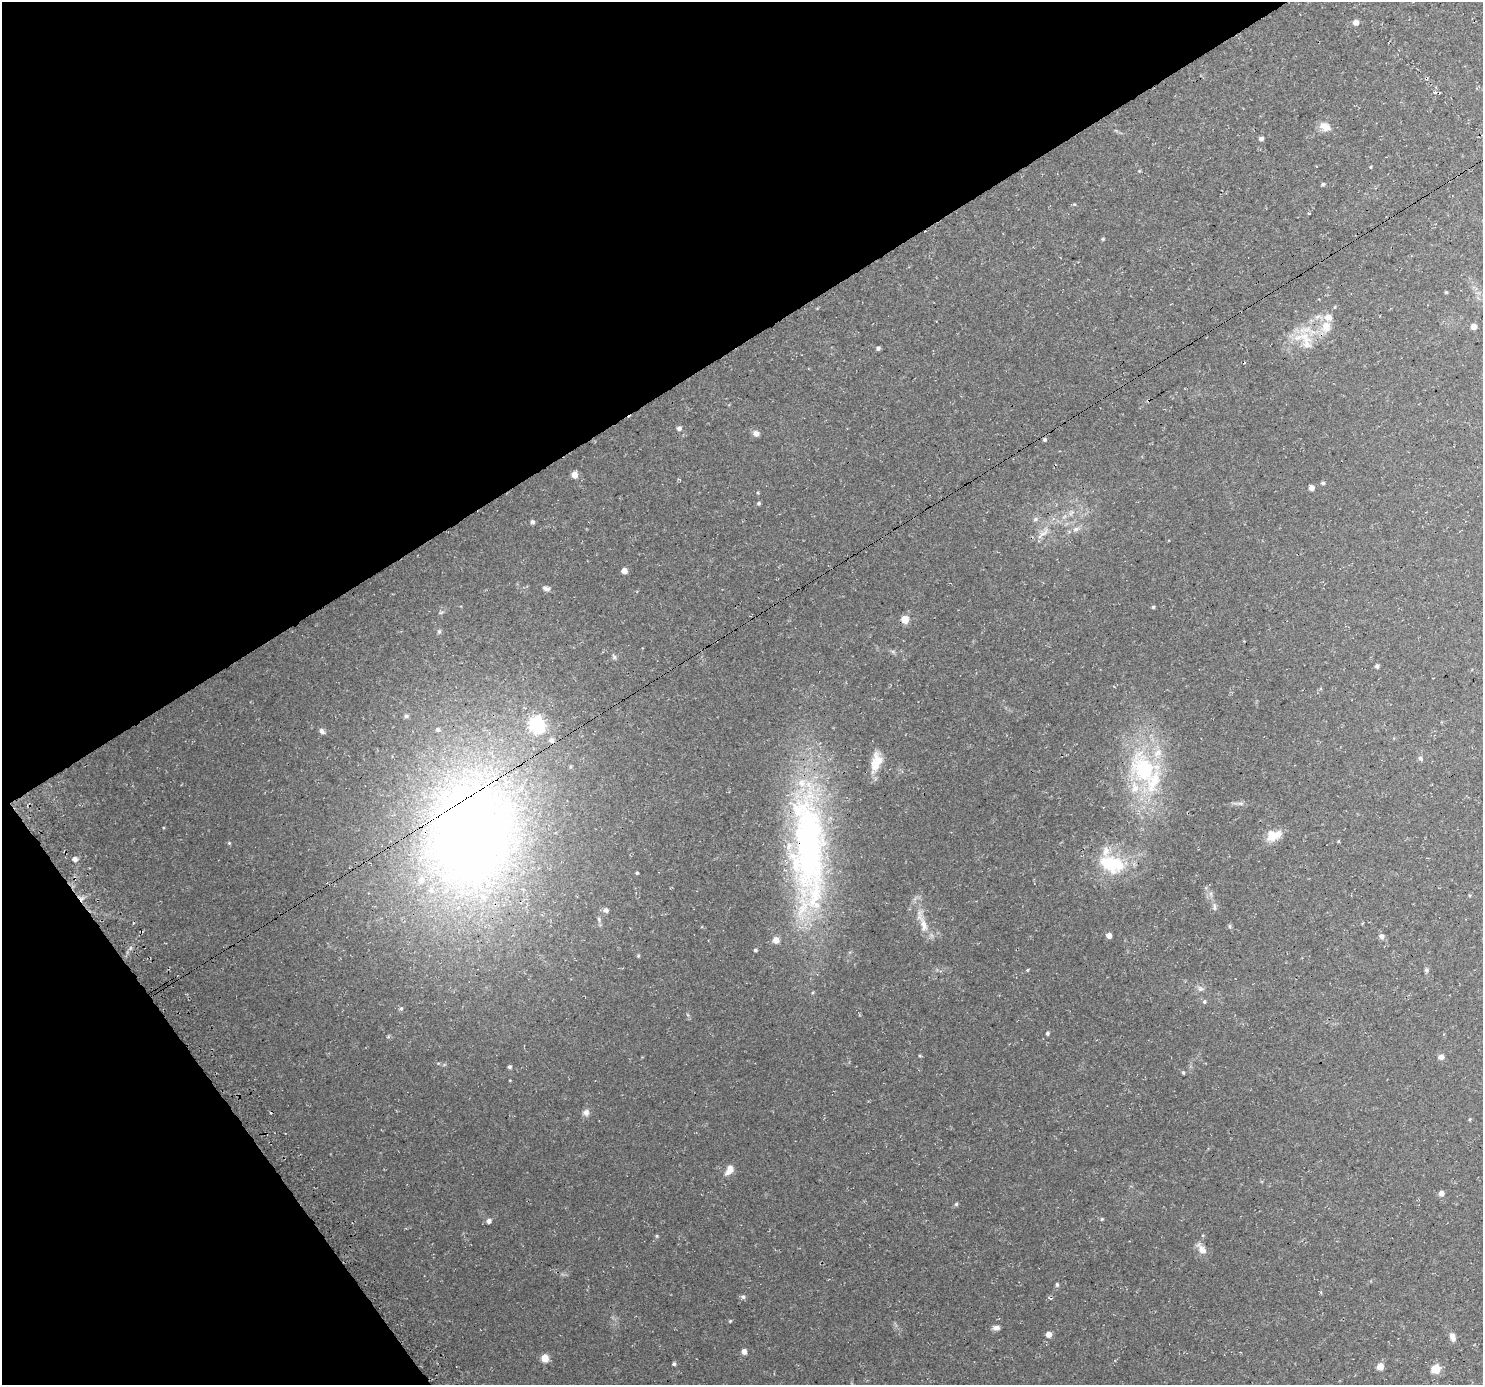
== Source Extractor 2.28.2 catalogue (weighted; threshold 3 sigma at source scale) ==
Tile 5 of 4 x 4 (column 1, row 2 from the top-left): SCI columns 28-1508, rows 2913-4295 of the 5983 x 5886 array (HDU 1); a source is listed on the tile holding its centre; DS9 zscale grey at full resolution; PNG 1485 x 1387 px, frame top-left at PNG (2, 2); no overlay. Shown black and unused: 32% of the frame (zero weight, under 3 of 4 exposures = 3% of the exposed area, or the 3 px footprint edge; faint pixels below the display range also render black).
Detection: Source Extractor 2.28.2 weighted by HDU 2 'WHT'; one run over the whole footprint, this tile lists its part. Background 0.0377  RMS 0.0038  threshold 0.0173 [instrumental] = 3 sigma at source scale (4.5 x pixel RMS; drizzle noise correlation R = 1.50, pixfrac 1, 0.0396/0.0396 arcsec/px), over >= 5 px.
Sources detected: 106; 1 inside a brighter object's white glare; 4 cosmic-ray / hot-pixel residue — not listed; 12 inside a brighter listed object's ellipse — not listed separately; the other 89 listed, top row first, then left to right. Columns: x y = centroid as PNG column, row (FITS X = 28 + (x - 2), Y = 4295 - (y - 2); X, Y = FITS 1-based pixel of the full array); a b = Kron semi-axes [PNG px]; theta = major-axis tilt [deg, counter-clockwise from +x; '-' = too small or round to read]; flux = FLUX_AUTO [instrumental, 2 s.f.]
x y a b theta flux
1356 22 7 7 - 1.7
1435 92 5 3 - 0.46
1325 126 15 10 -29 3.8
1261 138 5 5 - 0.94
1371 167 5 3 - 0.3
1323 184 5 4 - 0.6
1309 213 3 3 - 1.3
1103 239 5 4 - 0.41
1446 292 4 3 - 0.39
1473 326 5 5 - 2.3
1326 327 17 14 73 6
1305 338 26 13 -50 8.1
878 348 4 4 - 0.89
679 428 6 5 - 1.1
756 433 8 7 - 1.5
1045 440 5 5 - 0.62
574 475 6 5 - 3.1
1323 483 5 4 - 0.58
1311 488 6 6 - 1.4
758 493 5 3 - 0.34
758 503 5 5 - 0.57
1071 513 8 5 45 1.1
1035 519 7 5 24 0.86
532 522 5 5 - 0.95
1076 529 9 7 29 1.5
1042 534 23 7 41 3.4
624 571 5 5 - 3.1
546 588 11 6 -23 1.3
1153 607 5 4 - 0.44
905 619 5 5 - 8.5
439 631 7 5 88 0.75
614 657 7 6 - 0.77
1377 666 5 4 - 0.91
406 716 7 6 - 0.85
537 724 7 6 - 87
322 731 7 5 -47 1.2
551 740 7 7 - 1.6
1420 758 7 5 -47 0.77
877 762 24 12 73 6.8
1144 769 41 29 -62 38
1240 803 7 4 -18 0.79
472 833 126 96 79 380
1273 835 21 12 22 5.8
229 843 5 4 - 0.4
808 845 171 43 -89 150
75 859 6 5 - 1.7
1114 863 33 26 -4 20
637 873 4 3 - 0.47
1211 894 7 4 -72 0.81
1214 907 11 5 90 1
606 910 6 5 - 1.3
599 919 7 5 -71 0.76
923 923 42 9 -70 6.1
1230 926 6 4 -90 0.51
1109 935 5 4 - 2.7
1381 936 7 6 - 1.4
130 948 6 4 71 0.72
755 950 4 3 - 0.6
638 956 5 4 - 0.43
1027 970 4 3 - 0.38
1426 970 6 5 - 0.73
1200 989 9 5 5 1.1
1204 1002 6 5 - 0.63
401 1008 5 5 - 0.57
1047 1033 4 4 - 0.68
920 1056 5 3 - 0.38
1441 1057 6 6 - 1.8
509 1067 5 5 - 0.67
1183 1073 5 4 - 0.43
586 1112 9 8 - 1.6
1470 1119 5 3 - 0.34
729 1170 13 7 62 2.9
1441 1193 5 5 - 1.7
956 1204 6 5 - 0.52
1102 1219 5 4 - 0.42
489 1221 6 5 - 1.2
657 1236 5 4 - 0.46
1201 1249 17 8 -50 2.9
1057 1285 6 4 -75 0.65
743 1297 7 5 -13 0.87
730 1321 5 4 - 0.4
996 1328 9 5 4 1.4
1048 1334 5 5 - 2.7
1452 1337 10 6 -74 2
744 1351 5 5 - 2
545 1358 6 6 - 5.5
674 1364 5 4 - 0.68
1380 1367 6 6 - 4
1435 1369 5 5 - 16
Overlapping masked pixels (flux is a lower limit): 2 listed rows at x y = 472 833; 808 845